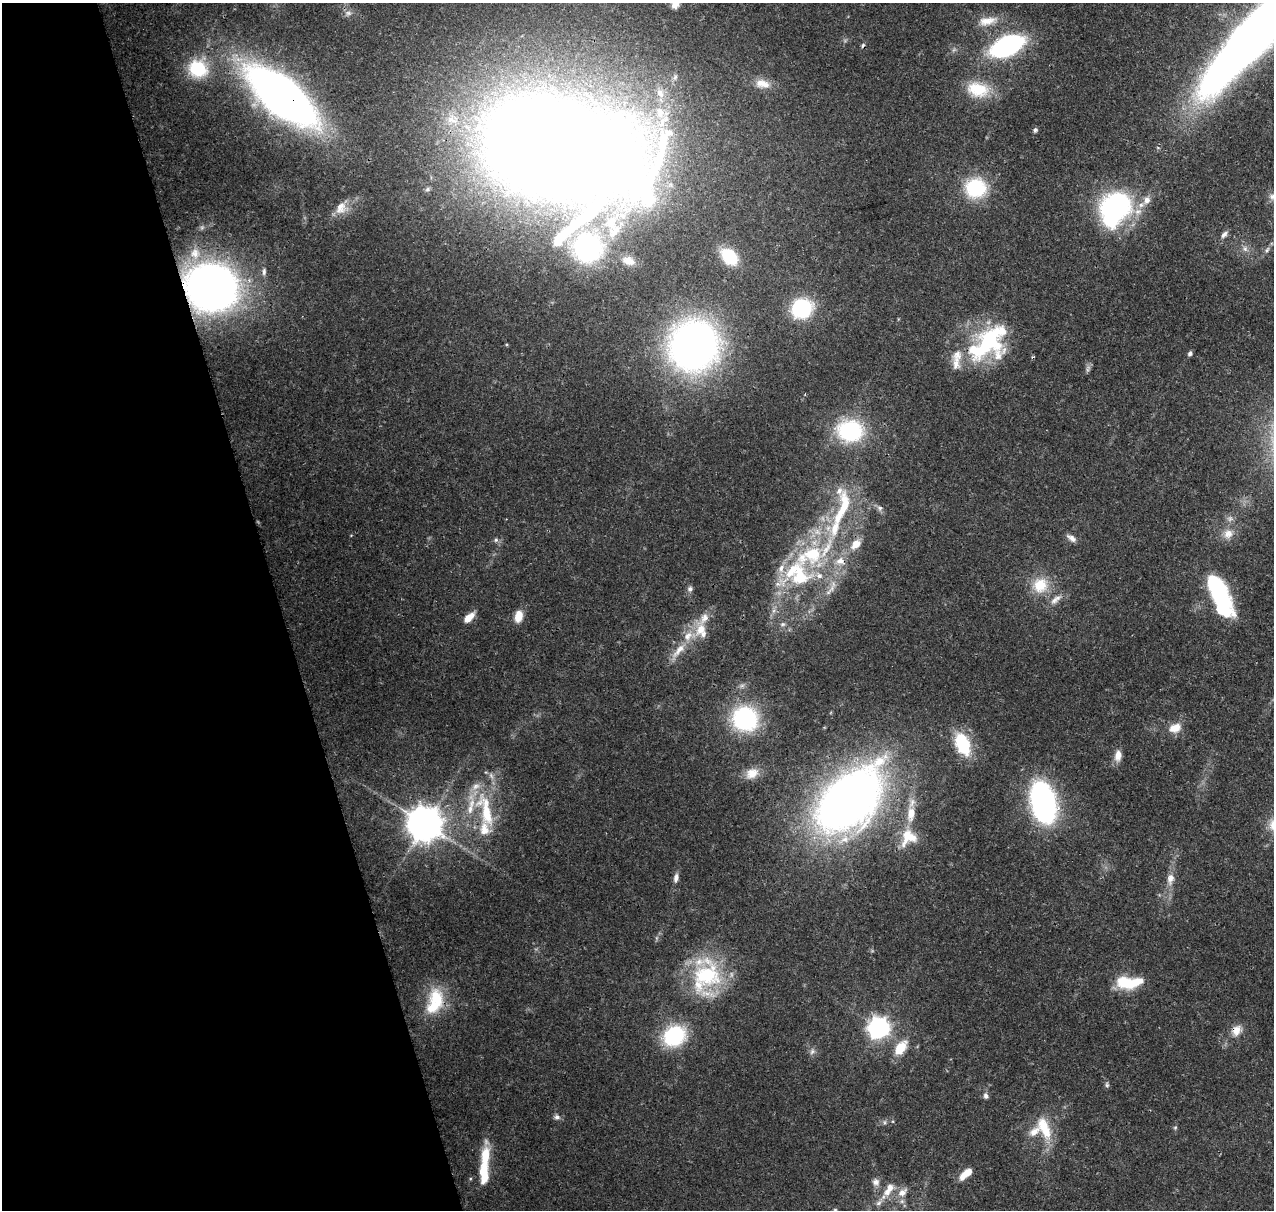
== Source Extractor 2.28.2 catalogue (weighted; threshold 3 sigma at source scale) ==
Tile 5 of 4 x 4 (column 1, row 2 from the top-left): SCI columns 117-1388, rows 2545-3752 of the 5323 x 5039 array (HDU 1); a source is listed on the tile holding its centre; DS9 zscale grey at full resolution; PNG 1276 x 1212 px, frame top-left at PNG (2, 3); no overlay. Shown black and unused: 22% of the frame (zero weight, under 3 of 4 exposures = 8% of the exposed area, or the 3 px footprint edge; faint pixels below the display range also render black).
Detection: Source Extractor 2.28.2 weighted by HDU 2 'WHT'; one run over the whole footprint, this tile lists its part. Background 0.0758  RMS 0.0035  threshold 0.0156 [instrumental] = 3 sigma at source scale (4.5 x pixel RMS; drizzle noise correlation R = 1.50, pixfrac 1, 0.0396/0.0396 arcsec/px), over >= 5 px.
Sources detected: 120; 1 too faint to see at this stretch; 4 inside a brighter object's white glare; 1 cosmic-ray / hot-pixel residue — not listed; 30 inside a brighter listed object's ellipse — not listed separately; the other 84 listed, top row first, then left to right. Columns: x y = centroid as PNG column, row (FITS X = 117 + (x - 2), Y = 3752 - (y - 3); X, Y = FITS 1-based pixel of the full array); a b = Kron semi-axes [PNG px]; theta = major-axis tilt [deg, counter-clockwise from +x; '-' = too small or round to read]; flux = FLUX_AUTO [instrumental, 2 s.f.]
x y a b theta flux
675 4 11 9 90 2.8
348 13 11 8 7 1.7
988 21 28 11 10 5.7
1257 33 109 22 47 630
1007 46 25 13 24 72
198 69 25 24 - 19
762 84 21 12 -12 4.6
978 89 30 20 -13 13
660 93 13 9 -55 3.2
281 96 51 23 -40 340
452 119 19 17 -9 9.7
663 121 26 10 51 7.8
1035 130 6 5 - 0.84
543 143 93 69 -54 950
976 188 19 18 - 25
427 189 8 5 28 0.82
1272 197 10 9 - 1.9
1115 206 34 27 20 60
341 208 19 17 51 5.6
1224 234 11 6 45 1.5
588 248 23 23 - 62
1245 249 9 6 -74 1.5
1267 250 9 6 59 1.1
195 253 18 15 -86 6.5
729 256 19 13 -45 15
628 261 18 12 -19 4.2
264 271 10 6 86 1.2
211 287 33 30 -14 270
802 308 17 16 - 32
988 342 43 29 40 49
693 346 36 35 - 220
1190 353 5 4 - 0.99
850 431 22 18 -4 40
842 508 66 17 73 26
880 508 8 7 - 1.2
1230 518 10 8 9 1.6
1228 534 14 13 - 4.1
1071 538 14 7 -35 1.9
496 540 6 5 - 0.76
811 555 59 27 24 45
1040 585 22 21 - 10
832 588 12 8 62 2.6
690 589 8 7 - 1.1
1218 589 36 14 -58 44
1056 599 20 8 42 2.9
518 616 12 8 78 5.2
469 618 12 6 43 5.1
783 624 8 6 29 1.1
701 629 18 12 50 6.8
678 651 32 8 50 6
745 719 24 22 -21 44
1175 728 16 11 21 4.7
962 744 25 14 -68 19
1118 755 14 9 82 3.2
752 773 18 13 28 4.4
849 800 59 35 44 320
1043 802 27 15 -76 130
912 803 15 9 76 3
486 812 56 17 -74 20
425 824 11 10 - 890
907 836 31 11 72 7.6
676 878 11 6 79 1.8
1170 879 17 9 80 3.5
707 975 51 35 -79 33
1127 983 24 15 -14 13
437 999 32 19 -71 14
879 1028 8 7 - 230
1236 1030 16 12 52 4
674 1036 23 19 33 30
900 1048 19 10 53 8.1
812 1051 9 7 72 1.3
1107 1085 8 5 -77 0.77
986 1096 7 6 - 1.3
557 1117 8 7 - 1.3
884 1122 6 6 - 0.76
1044 1128 34 14 -67 11
1175 1128 6 5 - 0.54
485 1156 24 11 85 9.1
966 1174 17 7 41 5.2
876 1182 11 10 - 2
887 1192 10 9 - 3.3
902 1192 14 9 39 3.3
879 1203 15 6 48 2.1
835 1210 6 4 1 0.42
Overlapping masked pixels (flux is a lower limit): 6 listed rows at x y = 281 96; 543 143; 211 287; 988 342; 849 800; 1236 1030
Isophote crosses this tile's border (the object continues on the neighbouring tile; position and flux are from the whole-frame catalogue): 4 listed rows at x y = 675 4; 1257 33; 543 143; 1272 197